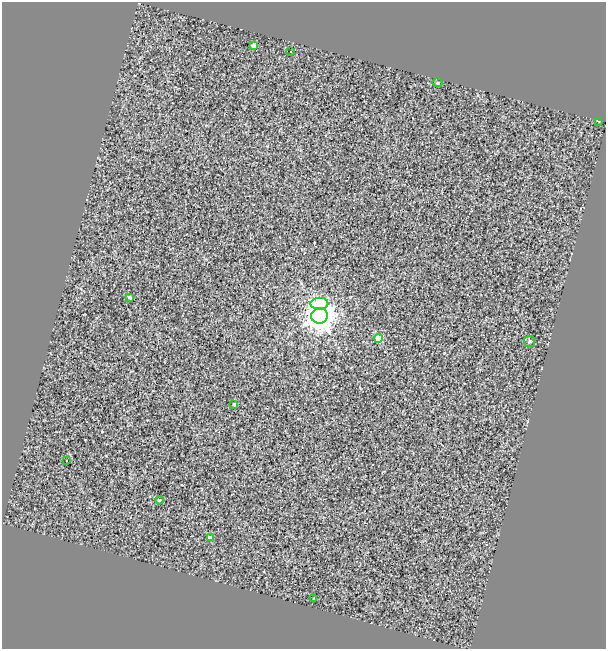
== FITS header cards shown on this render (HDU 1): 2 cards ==
NAXIS1  =                  604
NAXIS2  =                  647

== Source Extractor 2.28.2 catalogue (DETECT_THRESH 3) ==
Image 604 x 647 px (HDU 1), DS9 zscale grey, 1 PNG px = 1 image px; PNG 608 x 651 px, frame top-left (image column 1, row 647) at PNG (2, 2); each listed source drawn as its Kron ellipse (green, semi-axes under 4 px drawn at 4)
Background 0.159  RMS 1.2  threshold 3.59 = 3 sigma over >= 5 px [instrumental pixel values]
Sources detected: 14; all 14 listed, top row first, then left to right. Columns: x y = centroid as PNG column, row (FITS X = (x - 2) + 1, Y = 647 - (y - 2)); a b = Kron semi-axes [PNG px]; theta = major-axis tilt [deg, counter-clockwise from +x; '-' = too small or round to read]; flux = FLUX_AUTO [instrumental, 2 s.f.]
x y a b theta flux
254 45 4 4 - 340
291 51 3 2 - 93
437 83 5 4 - 96
598 121 3 2 - 54
130 297 4 3 - 140
319 304 9 6 1 6400
319 316 8 8 - 130000
379 338 4 4 - 2300
530 342 5 5 - 130
234 404 4 4 - 150
67 460 3 2 - 130
159 500 4 3 - 88
210 538 4 4 - 550
314 598 3 2 - 48